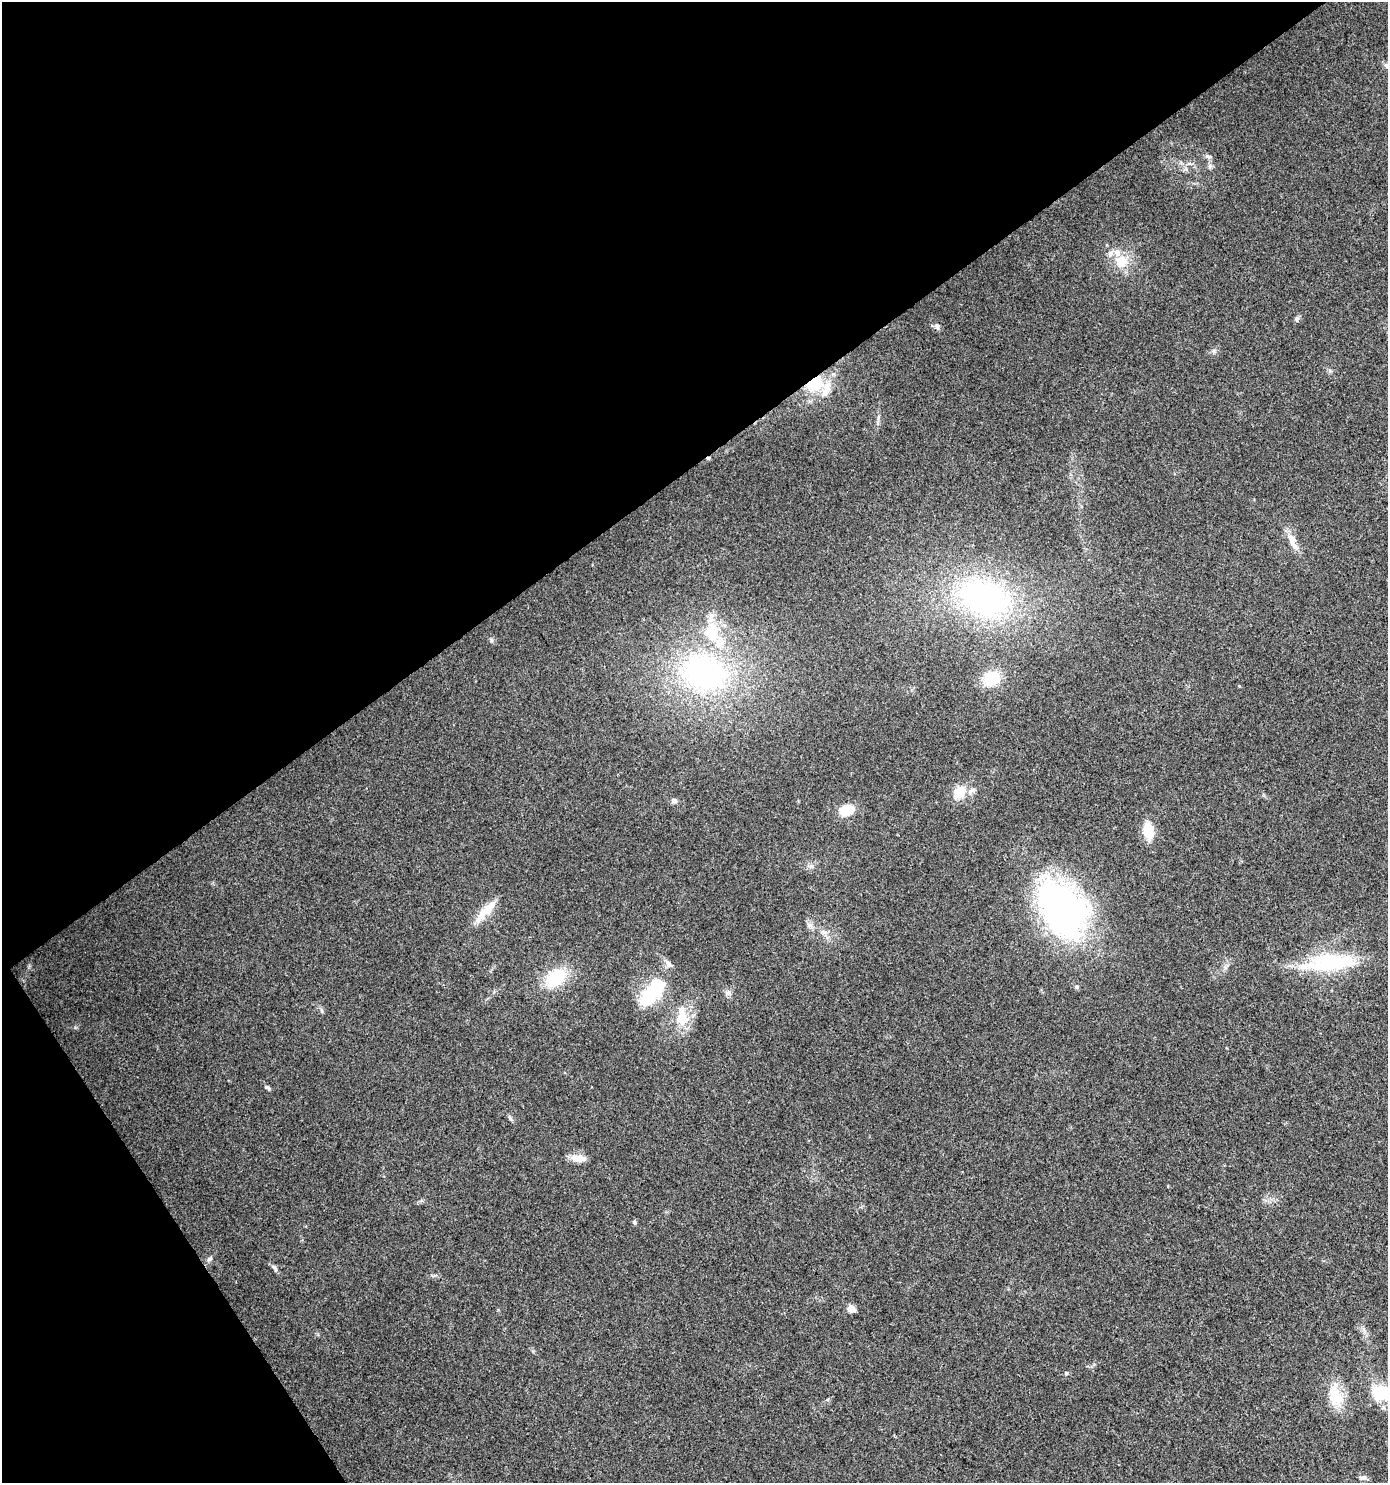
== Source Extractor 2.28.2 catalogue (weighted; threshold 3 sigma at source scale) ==
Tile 5 of 4 x 4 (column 1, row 2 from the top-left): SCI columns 125-1510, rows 2969-4449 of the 5857 x 5932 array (HDU 1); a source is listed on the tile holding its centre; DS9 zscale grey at full resolution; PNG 1390 x 1485 px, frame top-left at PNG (2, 2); no overlay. Shown black and unused: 36% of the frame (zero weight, under 3 of 4 exposures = <1% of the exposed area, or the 3 px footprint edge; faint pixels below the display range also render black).
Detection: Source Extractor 2.28.2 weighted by HDU 2 'WHT'; one run over the whole footprint, this tile lists its part. Background 0.0257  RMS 0.0035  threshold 0.0156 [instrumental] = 3 sigma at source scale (4.5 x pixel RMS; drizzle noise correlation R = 1.50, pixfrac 1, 0.0396/0.0396 arcsec/px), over >= 5 px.
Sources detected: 50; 3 inside a brighter object's white glare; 1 cosmic-ray / hot-pixel residue — not listed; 6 inside a brighter listed object's ellipse — not listed separately; the other 40 listed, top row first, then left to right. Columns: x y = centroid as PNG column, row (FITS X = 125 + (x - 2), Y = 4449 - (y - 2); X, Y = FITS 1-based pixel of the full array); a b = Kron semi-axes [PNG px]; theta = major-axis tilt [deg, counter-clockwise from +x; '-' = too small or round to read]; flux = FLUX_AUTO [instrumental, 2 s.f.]
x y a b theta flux
1387 66 10 6 -37 1.4
1208 156 10 4 -11 0.81
1210 166 7 5 48 0.83
1110 254 9 7 66 1.4
1121 262 12 11 - 6.2
1297 318 8 6 75 0.77
937 326 9 6 -71 1.1
814 383 18 14 29 12
878 417 9 4 81 0.83
1292 539 20 10 -73 3.8
984 598 61 41 -19 79
491 640 6 4 72 0.51
704 672 55 43 -23 80
992 678 15 12 30 12
959 792 19 15 48 5.8
675 801 7 7 - 0.93
846 810 16 11 20 6.5
1148 831 15 9 -81 8.9
811 866 7 6 - 0.95
1060 907 63 45 -48 110
486 910 33 11 43 6.2
809 925 7 5 -44 1
1330 963 68 22 5 28
668 964 12 7 -48 1.7
556 978 22 16 41 15
1077 987 6 5 - 0.63
728 993 9 6 17 1.1
650 994 30 18 42 17
682 1019 21 18 -57 7.8
267 1088 9 4 -33 0.68
510 1118 8 4 -53 0.64
578 1158 18 8 -7 3.7
634 1222 5 5 - 0.67
209 1259 8 5 17 0.84
274 1267 8 4 -44 0.81
851 1309 5 5 - 6.6
1066 1373 6 3 72 0.36
1387 1393 33 18 -7 12
1336 1397 26 19 89 8.8
1363 1477 11 4 1 0.84
Overlapping masked pixels (flux is a lower limit): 1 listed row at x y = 814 383
Isophote crosses this tile's border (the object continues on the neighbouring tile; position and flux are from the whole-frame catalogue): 2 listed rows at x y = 1387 66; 1387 1393
Unlisted compact peaks at least as high as the median listed source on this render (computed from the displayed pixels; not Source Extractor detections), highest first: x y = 1214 351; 322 1011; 75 1027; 1239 686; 1330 370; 498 1310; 1225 968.